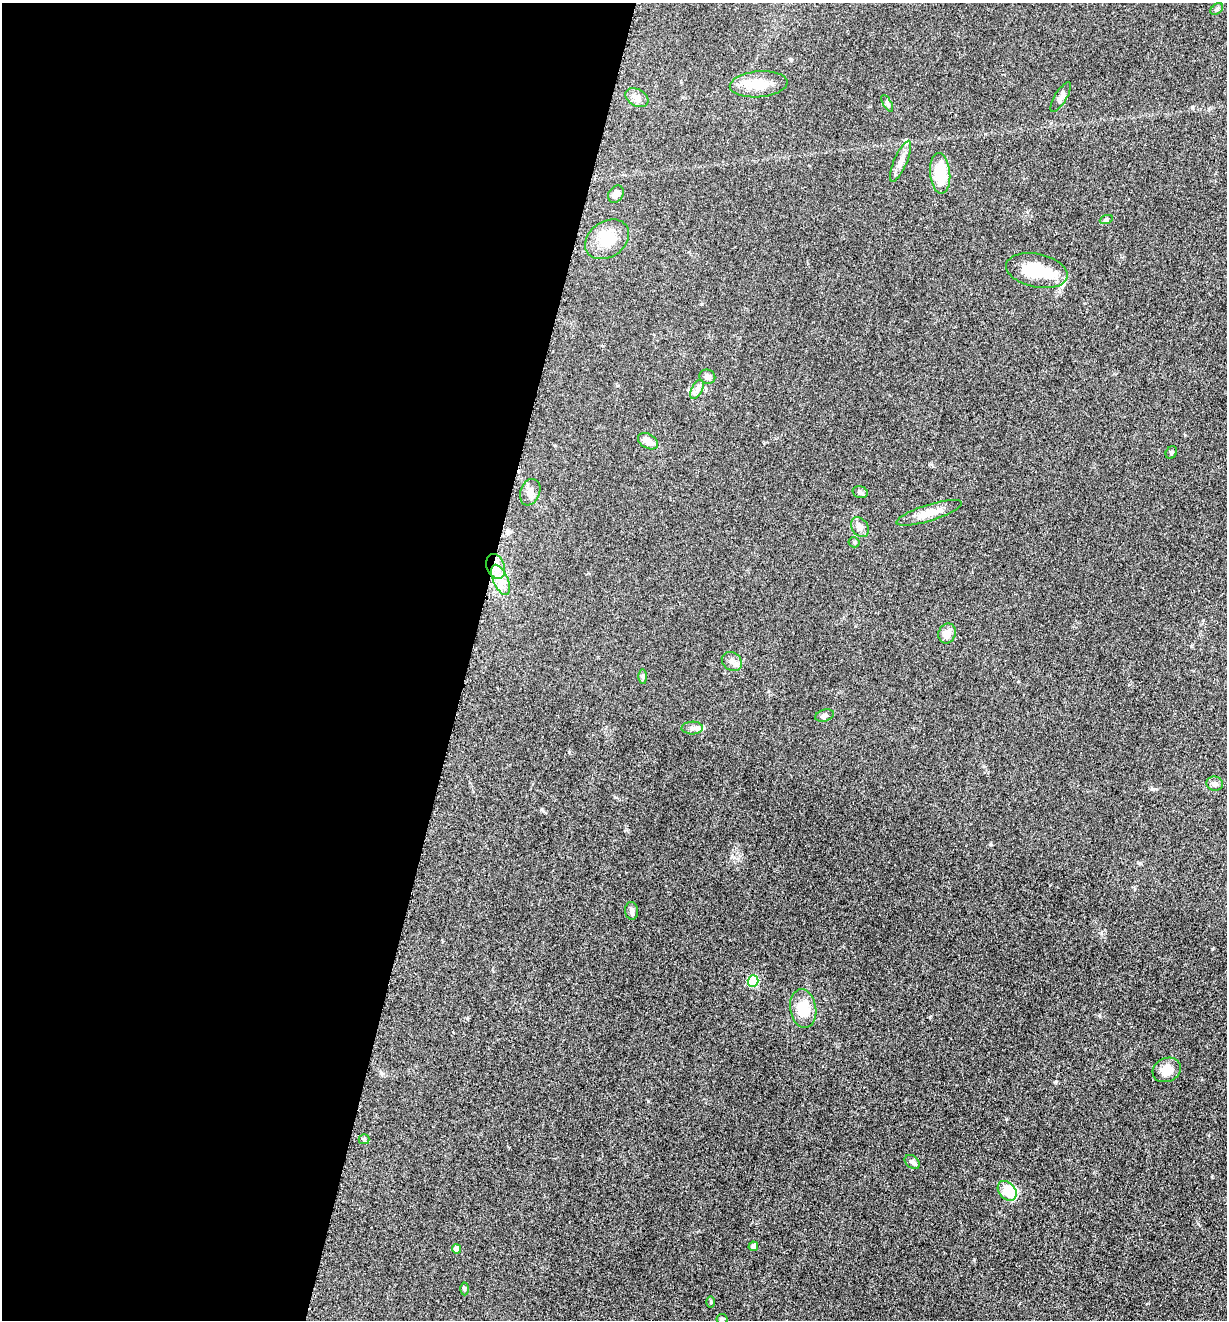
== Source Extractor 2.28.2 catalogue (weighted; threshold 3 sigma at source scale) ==
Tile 5 of 4 x 4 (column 1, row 2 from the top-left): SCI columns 264-1488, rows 2648-3965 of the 5304 x 5292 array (HDU 1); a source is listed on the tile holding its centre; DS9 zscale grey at full resolution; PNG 1229 x 1322 px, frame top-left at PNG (2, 3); each listed source drawn as its Kron ellipse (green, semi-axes under 4 px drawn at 4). Shown black and unused: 38% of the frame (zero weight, under 3 of 5 exposures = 1% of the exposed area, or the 3 px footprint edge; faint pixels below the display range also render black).
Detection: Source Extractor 2.28.2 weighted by HDU 2 'WHT'; one run over the whole footprint, this tile lists its part. Background 0.0504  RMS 0.0058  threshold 0.0261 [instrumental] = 3 sigma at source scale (4.5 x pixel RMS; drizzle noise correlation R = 1.50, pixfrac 1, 0.05/0.05 arcsec/px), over >= 5 px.
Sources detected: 41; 1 inside a brighter object's white glare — neither listed nor drawn; the other 40 listed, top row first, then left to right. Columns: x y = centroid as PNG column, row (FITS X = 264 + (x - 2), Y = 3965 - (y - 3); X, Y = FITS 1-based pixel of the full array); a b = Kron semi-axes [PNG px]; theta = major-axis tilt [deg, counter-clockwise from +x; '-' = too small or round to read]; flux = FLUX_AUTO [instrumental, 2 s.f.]
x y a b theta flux
1217 9 7 4 38 1
759 84 29 13 5 12
1061 97 17 6 58 2.6
637 98 12 8 -31 3.3
887 103 9 4 -60 1.2
901 161 22 6 66 4.4
940 173 20 10 -85 17
616 194 9 7 55 2.9
1106 220 7 4 19 0.87
607 239 24 18 35 15
1037 271 31 16 -12 26
707 377 8 7 - 2.1
697 389 10 5 63 2.2
648 441 11 7 -30 5
1171 453 6 5 - 1.1
530 492 14 9 69 3.6
860 492 8 5 -15 1.2
929 513 34 8 17 9.2
860 527 11 8 -54 3.2
854 542 5 5 - 0.76
496 566 13 9 -68 6.6
501 580 16 7 -66 6.3
947 633 10 8 68 4.6
732 661 11 8 -36 3
643 677 7 4 -89 0.96
824 716 10 5 18 1.7
692 728 11 6 1 2.2
1215 784 8 7 - 2.1
631 911 9 6 -84 1.6
753 981 6 5 - 30
803 1009 19 13 -80 13
1167 1070 14 11 26 7.6
364 1139 5 5 - 0.75
912 1162 8 6 -36 2.2
1007 1191 11 8 -48 19
753 1246 5 4 - 1.7
456 1249 4 4 - 3
464 1289 6 4 90 0.78
711 1302 6 4 89 0.67
722 1319 5 5 - 0.81
Overlapping masked pixels (flux is a lower limit): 1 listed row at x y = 496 566
Unlisted compact peaks at least as high as the median listed source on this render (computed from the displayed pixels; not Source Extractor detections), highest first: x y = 1152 789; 1056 1082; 1212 1177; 991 845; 542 809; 1101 933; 1139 863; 1192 107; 615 797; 738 858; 701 304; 381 1073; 768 691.